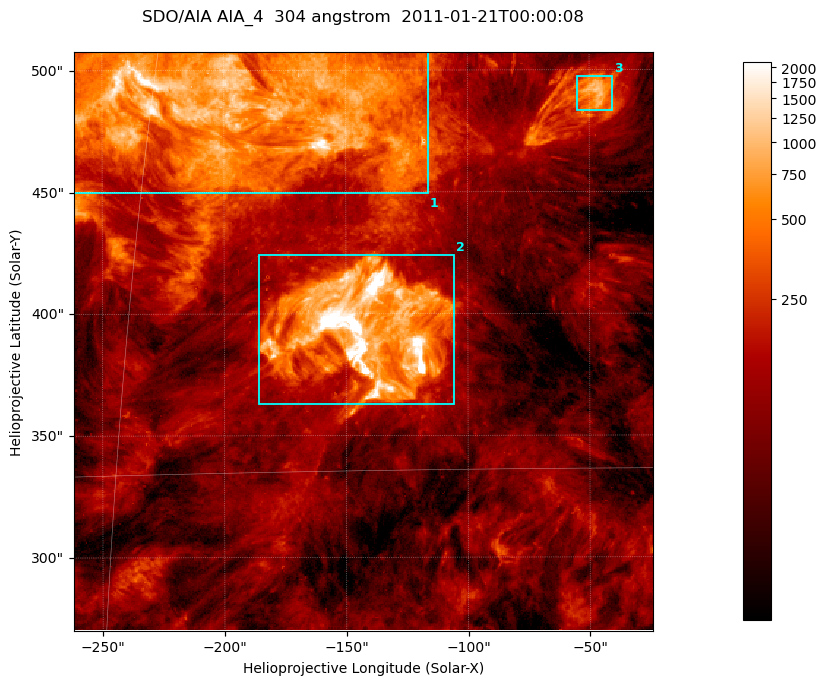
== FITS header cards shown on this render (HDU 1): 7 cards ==
TELESCOP= 'SDO/AIA '           / For AIA: SDO/AIA
INSTRUME= 'AIA_4   '           / For AIA: AIA_ATA1, AIA_ATA2, AIA_ATA3 or AIA_AT
WAVELNTH=                  304 / [angstrom] Wavelength
WAVEUNIT= 'angstrom'           / Wavelength unit: angstrom
DATE-OBS= '2011-01-21T00:00:08.124' / [ISO] Date when observation started; ISO 8
CTYPE1  = 'HPLN-TAN'           / CTYPE1; Typically HPLN
CTYPE2  = 'HPLT-TAN'           / CTYPE2; Typically HPLT

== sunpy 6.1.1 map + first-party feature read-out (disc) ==
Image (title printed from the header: SDO/AIA AIA_4  304 angstrom  2011-01-21T00:00:08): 396 x 396 px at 0.6 arcsec/px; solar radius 975 arcsec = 1625 px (partial field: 1.9% of the solar disc is inside the frame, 100% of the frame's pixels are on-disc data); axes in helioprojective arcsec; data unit not stated in the header (colour bar unlabelled)
Orientation: roll -0.132 deg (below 1 deg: not rotated)
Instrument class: DISC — disc imager (sunpy class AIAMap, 304 A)
Bright regions (active regions / flare kernels): reference = the on-disc median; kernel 3 px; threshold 5 sigma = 353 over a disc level ~107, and >= 1.15x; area >= 156 px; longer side >= 5 px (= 3 arcsec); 3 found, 3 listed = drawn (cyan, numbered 1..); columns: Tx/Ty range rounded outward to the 2 arcsec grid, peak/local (2 s.f.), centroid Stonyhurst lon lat
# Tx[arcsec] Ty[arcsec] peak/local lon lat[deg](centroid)
1 -262..-116 448..508 23 -12 +25
2 -186..-104 362..426 104 -9 +19
3 -56..-40 482..498 10 -3 +25